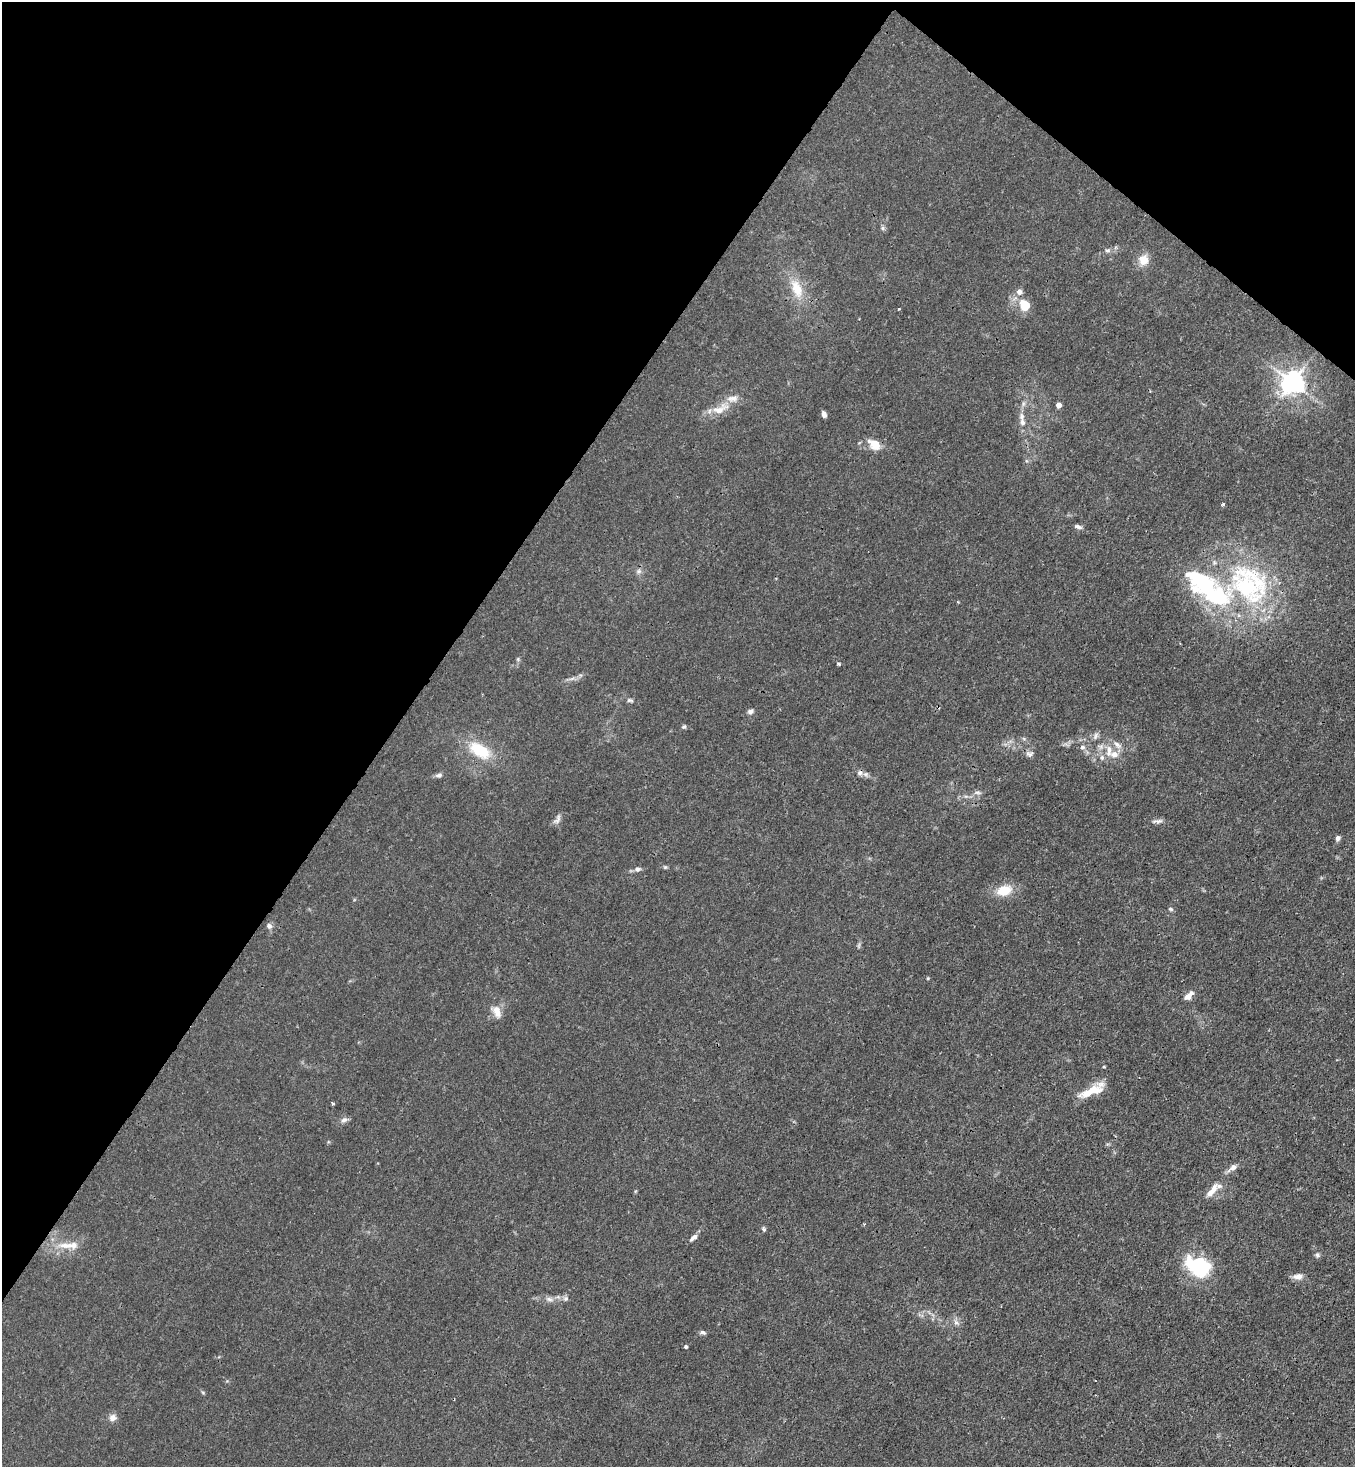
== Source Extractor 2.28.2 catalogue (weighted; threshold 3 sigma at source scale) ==
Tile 2 of 4 x 4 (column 2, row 1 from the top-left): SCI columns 1718-3070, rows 4457-5921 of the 6003 x 5980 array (HDU 1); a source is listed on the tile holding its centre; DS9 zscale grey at full resolution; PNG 1357 x 1469 px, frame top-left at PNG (2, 2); no overlay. Shown black and unused: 34% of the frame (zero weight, under 3 of 4 exposures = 7% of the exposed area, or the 3 px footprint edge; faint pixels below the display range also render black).
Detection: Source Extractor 2.28.2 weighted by HDU 2 'WHT'; one run over the whole footprint, this tile lists its part. Background 0.0202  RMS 0.0028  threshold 0.0128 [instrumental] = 3 sigma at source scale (4.5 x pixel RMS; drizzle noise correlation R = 1.50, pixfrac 1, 0.05/0.05 arcsec/px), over >= 5 px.
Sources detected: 67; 3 inside a brighter object's white glare — not listed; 5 inside a brighter listed object's ellipse — not listed separately; the other 59 listed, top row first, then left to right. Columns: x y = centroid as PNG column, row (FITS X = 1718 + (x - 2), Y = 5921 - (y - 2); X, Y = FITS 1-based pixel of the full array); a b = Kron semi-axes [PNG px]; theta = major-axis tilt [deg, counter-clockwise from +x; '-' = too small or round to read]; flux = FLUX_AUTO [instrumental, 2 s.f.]
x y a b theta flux
883 228 7 4 90 0.51
1107 250 9 4 0 0.68
1144 260 14 12 69 3.2
797 289 25 13 -68 6.2
1019 292 8 7 - 1.2
1024 305 10 7 -54 7.6
899 309 4 2 - 0.21
1292 382 7 7 - 240
1058 405 4 4 - 2.5
720 409 28 11 24 4.7
824 414 6 4 -78 1.1
1023 422 12 7 -69 1.7
875 444 14 12 -49 3.7
1223 504 3 3 - 0.88
1078 527 11 5 -17 0.82
639 571 6 6 - 0.72
1205 586 38 30 -27 26
1247 587 61 32 -44 39
839 664 4 3 - 0.47
630 700 9 5 -11 0.63
750 711 8 6 15 0.78
684 727 6 5 - 0.47
1095 736 11 4 85 0.7
1117 745 12 6 -43 1.4
1082 747 7 6 - 0.89
480 750 25 14 -33 11
1109 751 17 7 84 2.5
1029 754 10 7 -12 1
860 773 9 7 -23 1.1
439 775 8 6 9 0.9
977 792 9 4 -1 0.7
557 820 15 7 52 1.2
1158 821 15 4 7 0.95
1338 838 7 5 67 0.84
665 867 6 4 -43 0.36
637 869 8 7 - 0.95
1004 890 16 11 18 5.7
1170 909 7 4 -26 0.43
269 926 7 6 - 0.91
1189 995 15 7 47 1.9
497 1012 16 9 -73 2.6
1104 1067 4 3 - 0.25
1091 1091 33 10 23 6.1
333 1103 4 3 - 1
344 1120 8 7 - 1.1
1233 1167 13 6 34 1.7
1212 1191 23 8 51 3
764 1229 7 5 -42 0.46
694 1237 11 5 42 1.2
65 1245 18 8 -5 3.3
1317 1255 7 5 -47 0.6
1200 1268 28 15 -27 18
1298 1276 11 7 5 1.7
549 1299 10 6 -16 1.2
566 1299 7 7 - 0.76
956 1322 9 6 -29 0.94
702 1332 8 5 -15 0.65
686 1347 4 4 - 0.53
112 1417 10 9 - 1.4